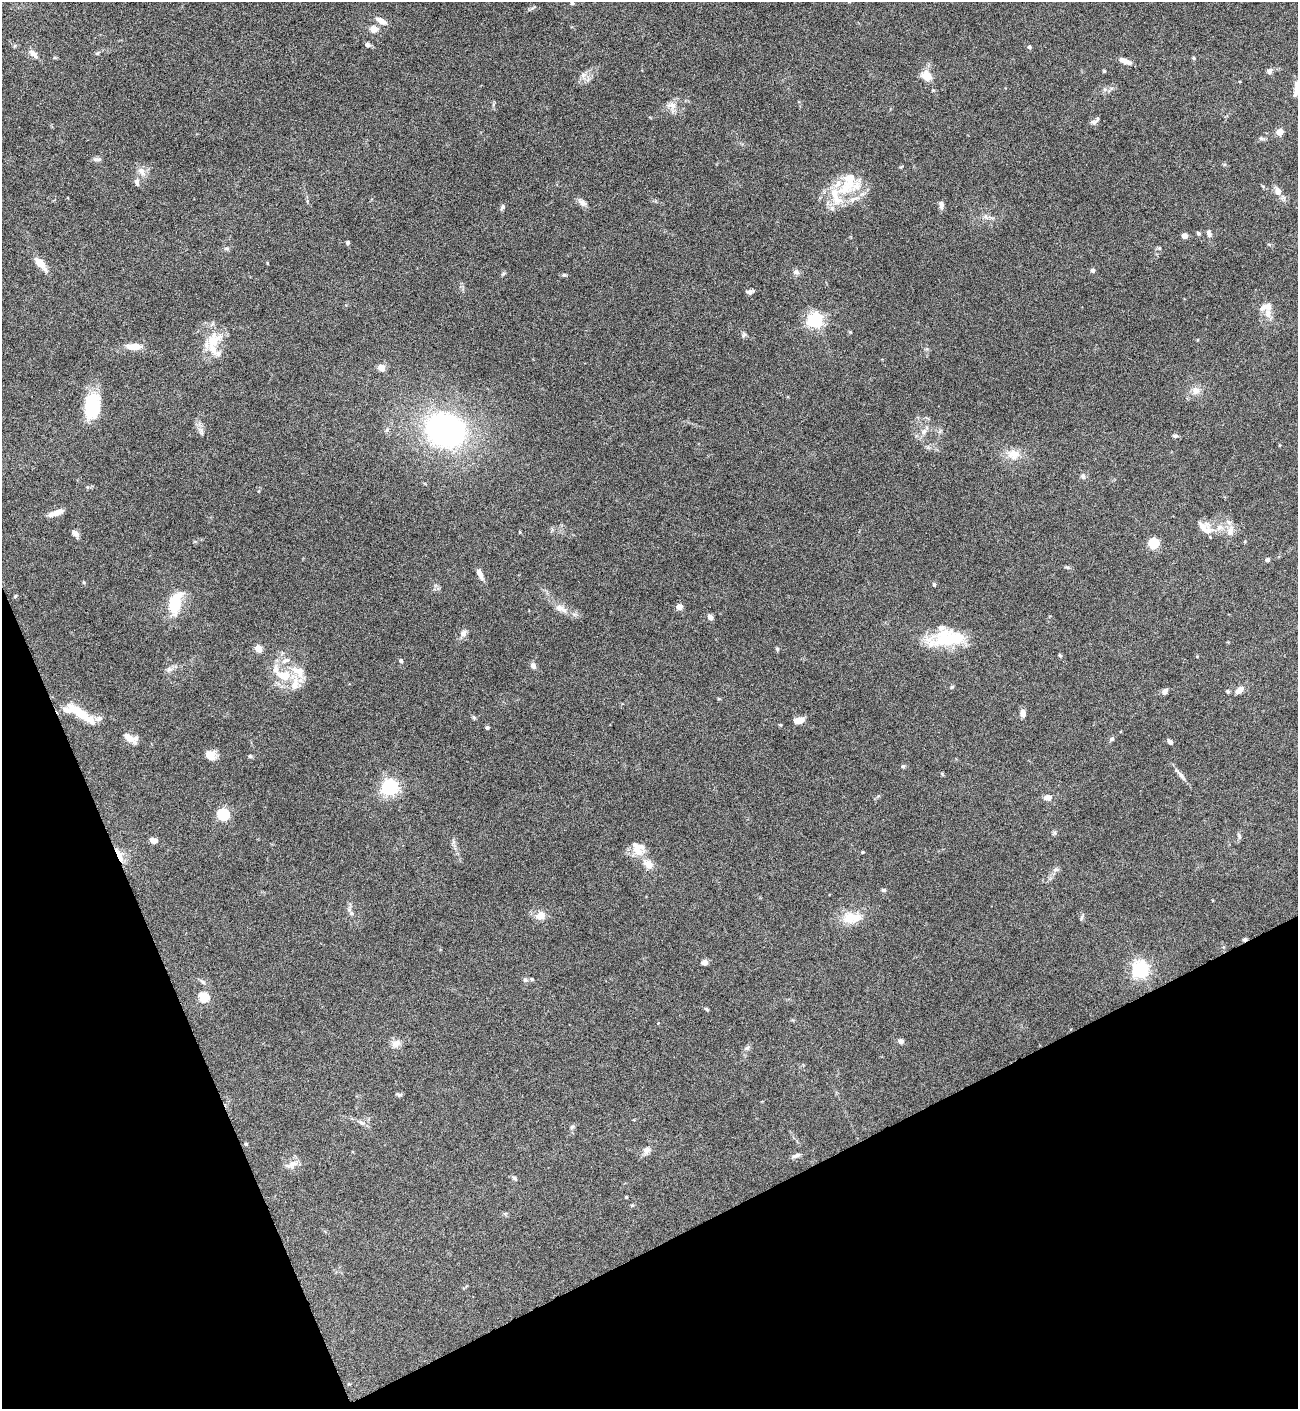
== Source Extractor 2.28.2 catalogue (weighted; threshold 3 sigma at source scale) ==
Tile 14 of 4 x 4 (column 2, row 4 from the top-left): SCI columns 1447-2742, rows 1-1407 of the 5617 x 5627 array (HDU 1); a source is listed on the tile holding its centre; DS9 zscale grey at full resolution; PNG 1300 x 1411 px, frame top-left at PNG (2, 2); no overlay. Shown black and unused: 21% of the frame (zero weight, under 4 of 8 exposures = <1% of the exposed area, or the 3 px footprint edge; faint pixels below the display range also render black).
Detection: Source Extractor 2.28.2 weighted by HDU 2 'WHT'; one run over the whole footprint, this tile lists its part. Background 0.0778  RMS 0.0045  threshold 0.0184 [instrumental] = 3 sigma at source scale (4.09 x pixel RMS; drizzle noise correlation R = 1.36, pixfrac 0.8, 0.05/0.05 arcsec/px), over >= 5 px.
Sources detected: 146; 1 inside a brighter object's white glare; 1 cosmic-ray / hot-pixel residue — not listed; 20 inside a brighter listed object's ellipse — not listed separately; the other 124 listed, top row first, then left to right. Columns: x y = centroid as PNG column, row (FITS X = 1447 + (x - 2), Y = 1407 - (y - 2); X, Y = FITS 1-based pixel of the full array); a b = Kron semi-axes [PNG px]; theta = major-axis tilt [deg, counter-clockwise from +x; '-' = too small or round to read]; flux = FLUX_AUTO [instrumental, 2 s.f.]
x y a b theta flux
572 3 5 5 - 0.67
381 21 14 7 -25 2.7
374 29 9 8 - 2.7
367 45 7 6 - 1
1029 47 4 4 - 0.96
33 54 12 7 -48 2.1
1193 58 4 4 - 0.49
1125 61 15 5 -20 2.7
1104 71 3 3 - 0.48
1269 71 8 7 - 1.2
583 75 7 6 - 1.3
927 76 12 9 -44 5.1
1296 88 24 6 80 2.9
1105 89 6 5 - 0.87
672 105 12 7 -8 2.2
1094 122 10 6 1 1.2
1279 132 4 4 - 6.8
99 159 8 4 0 0.91
142 172 13 8 -62 2.6
850 179 34 20 -55 12
137 182 9 6 -76 1.2
1278 191 13 9 -75 2.6
836 198 22 11 -54 7.3
582 202 13 6 -35 1.8
941 205 10 6 -81 1.5
502 207 8 5 56 0.87
1198 233 5 4 - 0.68
1209 233 10 5 -76 1.3
1184 236 6 6 - 1.8
347 242 4 4 - 0.95
1159 248 5 4 - 0.47
40 263 20 8 -48 4.8
267 263 5 3 - 0.32
1093 270 5 4 - 1.3
796 272 8 6 -16 1.2
503 274 6 4 20 0.55
564 275 6 4 -17 0.56
749 292 9 5 6 1
1266 307 16 9 10 3.4
815 320 6 6 - 120
744 335 7 5 45 0.74
213 340 24 17 49 10
134 347 17 7 -1 4.7
381 367 5 4 - 7.6
1196 391 11 10 - 2.8
92 406 27 17 84 19
445 430 24 20 -20 140
924 431 9 6 53 1.5
201 432 14 4 -74 1.5
1175 436 8 5 -2 0.79
1012 454 16 14 -63 5
1083 476 8 6 -76 0.93
56 513 17 5 21 3.7
1205 527 22 12 -36 4.8
1230 531 13 8 74 3.2
75 533 8 6 -45 1.9
1154 543 5 5 - 31
1267 560 4 4 - 1.2
1067 567 6 4 -18 0.58
480 574 16 6 -66 2.2
934 584 5 4 - 0.73
15 596 5 3 - 0.42
174 603 21 12 82 15
679 607 4 4 - 4.8
560 608 17 8 -19 3.2
710 617 6 5 - 1.9
463 634 9 7 62 1.9
948 639 42 22 7 19
258 648 5 4 - 8.3
777 649 6 5 - 0.52
1060 655 5 4 - 0.5
286 660 12 6 21 2.1
401 661 4 4 - 0.9
533 666 7 6 - 1.8
169 669 6 6 - 1.1
283 675 23 13 -9 10
952 687 6 4 2 0.48
1241 689 8 7 - 1.8
1165 691 8 5 58 1.4
1228 691 5 5 - 0.54
80 713 26 9 -37 12
1023 713 9 6 -82 2.1
473 717 6 4 -70 0.54
99 719 10 7 15 1.6
799 720 9 5 12 5.1
487 727 4 4 - 0.81
130 738 18 8 -27 3.9
1112 739 6 5 - 0.84
1170 742 6 5 - 1.2
210 755 12 11 - 3.7
250 756 5 4 - 0.57
903 766 5 5 - 0.62
1181 775 14 5 -51 1.7
389 787 6 6 - 140
1048 797 9 7 4 2.2
223 814 6 5 - 48
1239 836 8 5 -66 0.72
153 840 8 6 -13 2.2
638 852 17 10 -37 4.8
863 852 4 3 - 0.53
119 855 15 5 -65 7.4
1055 870 9 4 1 0.89
884 890 6 4 -15 0.66
351 913 6 4 -47 0.81
540 915 11 9 20 3.7
851 917 25 14 -1 8.6
1081 918 8 3 71 0.62
704 962 6 6 - 1.8
1141 969 6 6 - 140
525 980 6 6 - 1
204 997 6 5 - 23
706 1009 6 4 -28 0.56
901 1041 7 6 - 1.1
396 1043 12 10 25 2.5
747 1048 9 5 27 0.98
399 1094 8 4 -9 0.66
362 1123 9 5 -26 1.2
572 1127 7 4 45 0.69
246 1144 4 4 - 0.5
646 1150 11 8 42 2
796 1156 11 5 22 1.4
293 1164 14 10 37 3
515 1178 8 5 -44 0.82
626 1197 3 3 - 0.48
Overlapping masked pixels (flux is a lower limit): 1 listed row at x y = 119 855
Isophote crosses this tile's border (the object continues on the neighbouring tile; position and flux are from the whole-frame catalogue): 2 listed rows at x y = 572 3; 1296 88
Unlisted compact peaks at least as high as the median listed source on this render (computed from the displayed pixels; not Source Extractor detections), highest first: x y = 97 53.